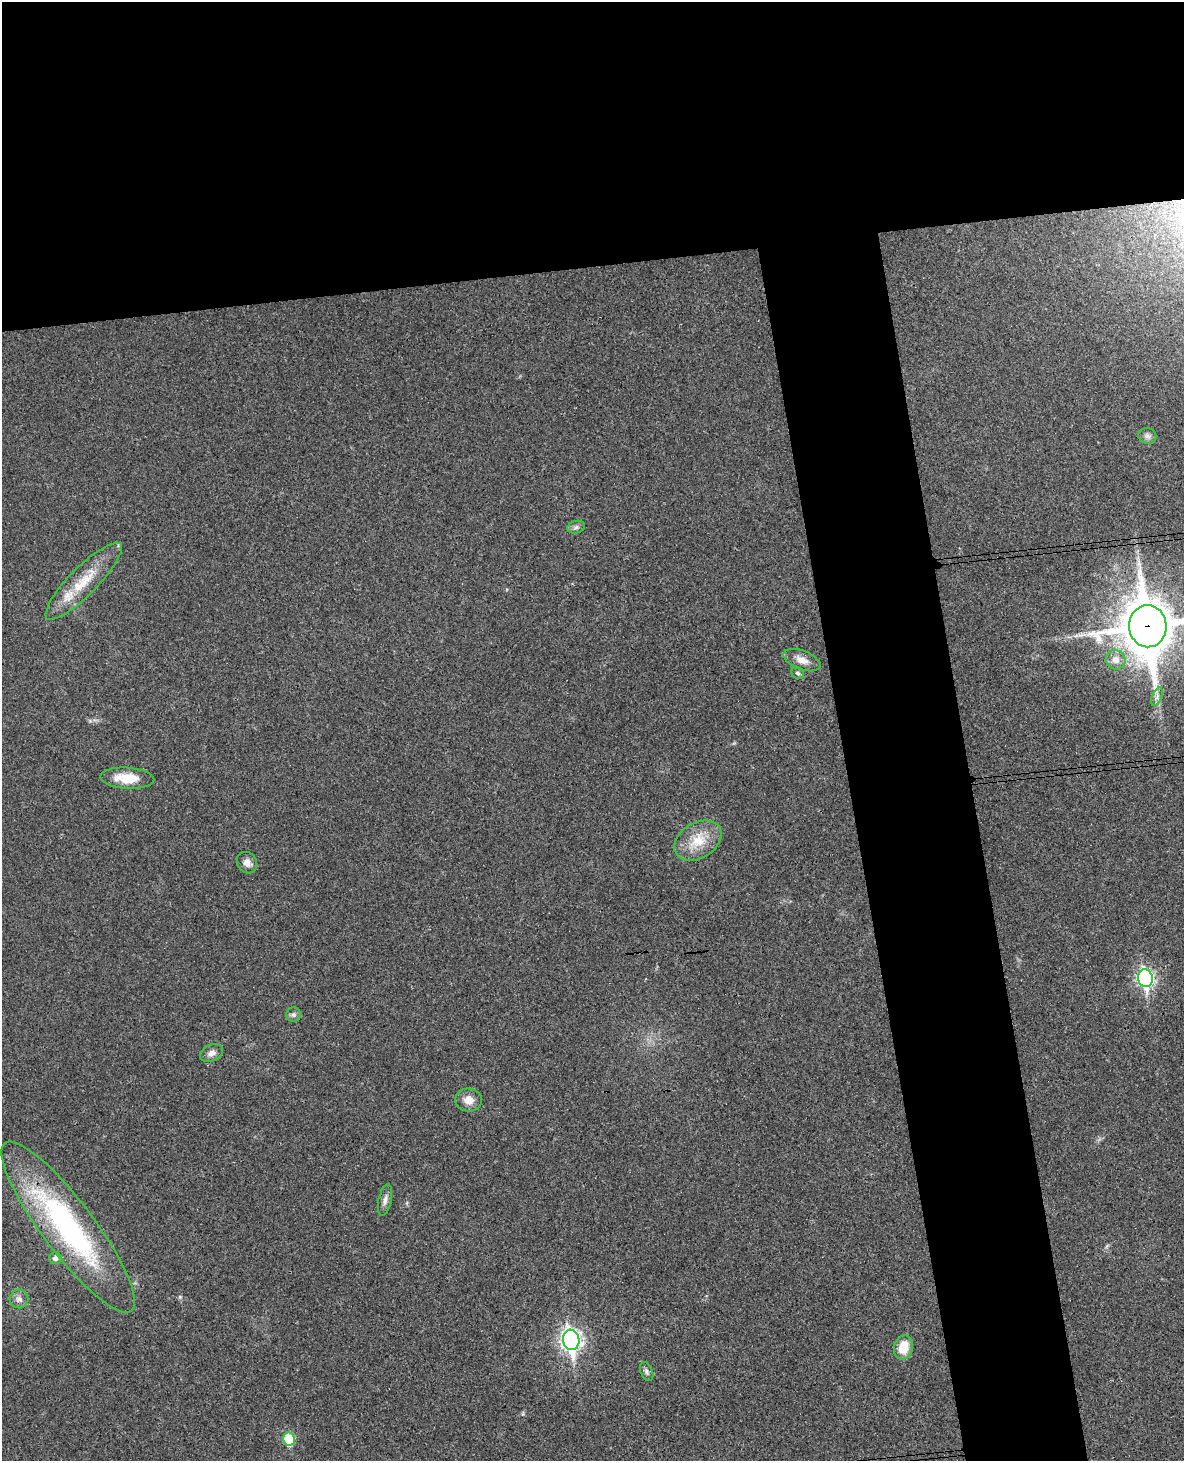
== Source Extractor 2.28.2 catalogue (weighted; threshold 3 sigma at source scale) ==
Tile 2 of 4 x 3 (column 2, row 1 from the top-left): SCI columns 1243-2424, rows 3172-4630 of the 4844 x 4777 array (HDU 1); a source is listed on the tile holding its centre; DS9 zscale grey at full resolution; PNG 1186 x 1463 px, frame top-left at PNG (2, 2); each listed source drawn as its Kron ellipse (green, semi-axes under 4 px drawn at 4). Shown black and unused: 27% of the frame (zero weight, under 3 of 4 exposures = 6% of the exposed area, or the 3 px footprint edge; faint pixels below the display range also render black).
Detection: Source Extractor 2.28.2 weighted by HDU 2 'WHT'; one run over the whole footprint, this tile lists its part. Background 0.035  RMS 0.0042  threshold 0.0187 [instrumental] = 3 sigma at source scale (4.5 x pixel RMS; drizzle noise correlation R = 1.50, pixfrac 1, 0.05/0.05 arcsec/px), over >= 5 px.
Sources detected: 23; all 23 listed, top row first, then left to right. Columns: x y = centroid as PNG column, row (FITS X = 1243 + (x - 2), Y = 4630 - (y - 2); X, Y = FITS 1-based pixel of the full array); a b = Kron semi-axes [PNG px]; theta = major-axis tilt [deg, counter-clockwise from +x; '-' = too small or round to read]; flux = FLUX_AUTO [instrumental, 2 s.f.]
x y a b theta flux
1147 436 9 8 - 1.7
576 527 9 6 17 1.3
84 581 52 14 45 15
1148 626 21 19 -84 2200
802 660 19 9 -21 3.8
1116 660 10 9 - 3.4
798 673 7 5 -35 0.9
1157 697 10 5 68 1.5
127 778 27 10 -4 10
698 841 25 17 31 11
247 863 11 9 -54 2.7
1145 978 9 7 -81 120
293 1015 7 7 - 1.3
212 1053 12 8 25 2.3
468 1100 13 11 -3 4.3
385 1200 16 6 79 2.2
68 1227 105 26 -53 91
55 1258 6 6 - 1.7
19 1299 9 9 - 2.2
571 1340 10 8 -81 210
903 1347 12 9 74 8.6
647 1371 10 6 -67 1.2
289 1439 6 6 - 21
Overlapping masked pixels (flux is a lower limit): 2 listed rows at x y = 1148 626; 68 1227
Isophote crosses this tile's border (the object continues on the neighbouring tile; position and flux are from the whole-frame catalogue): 2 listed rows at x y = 1148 626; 68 1227